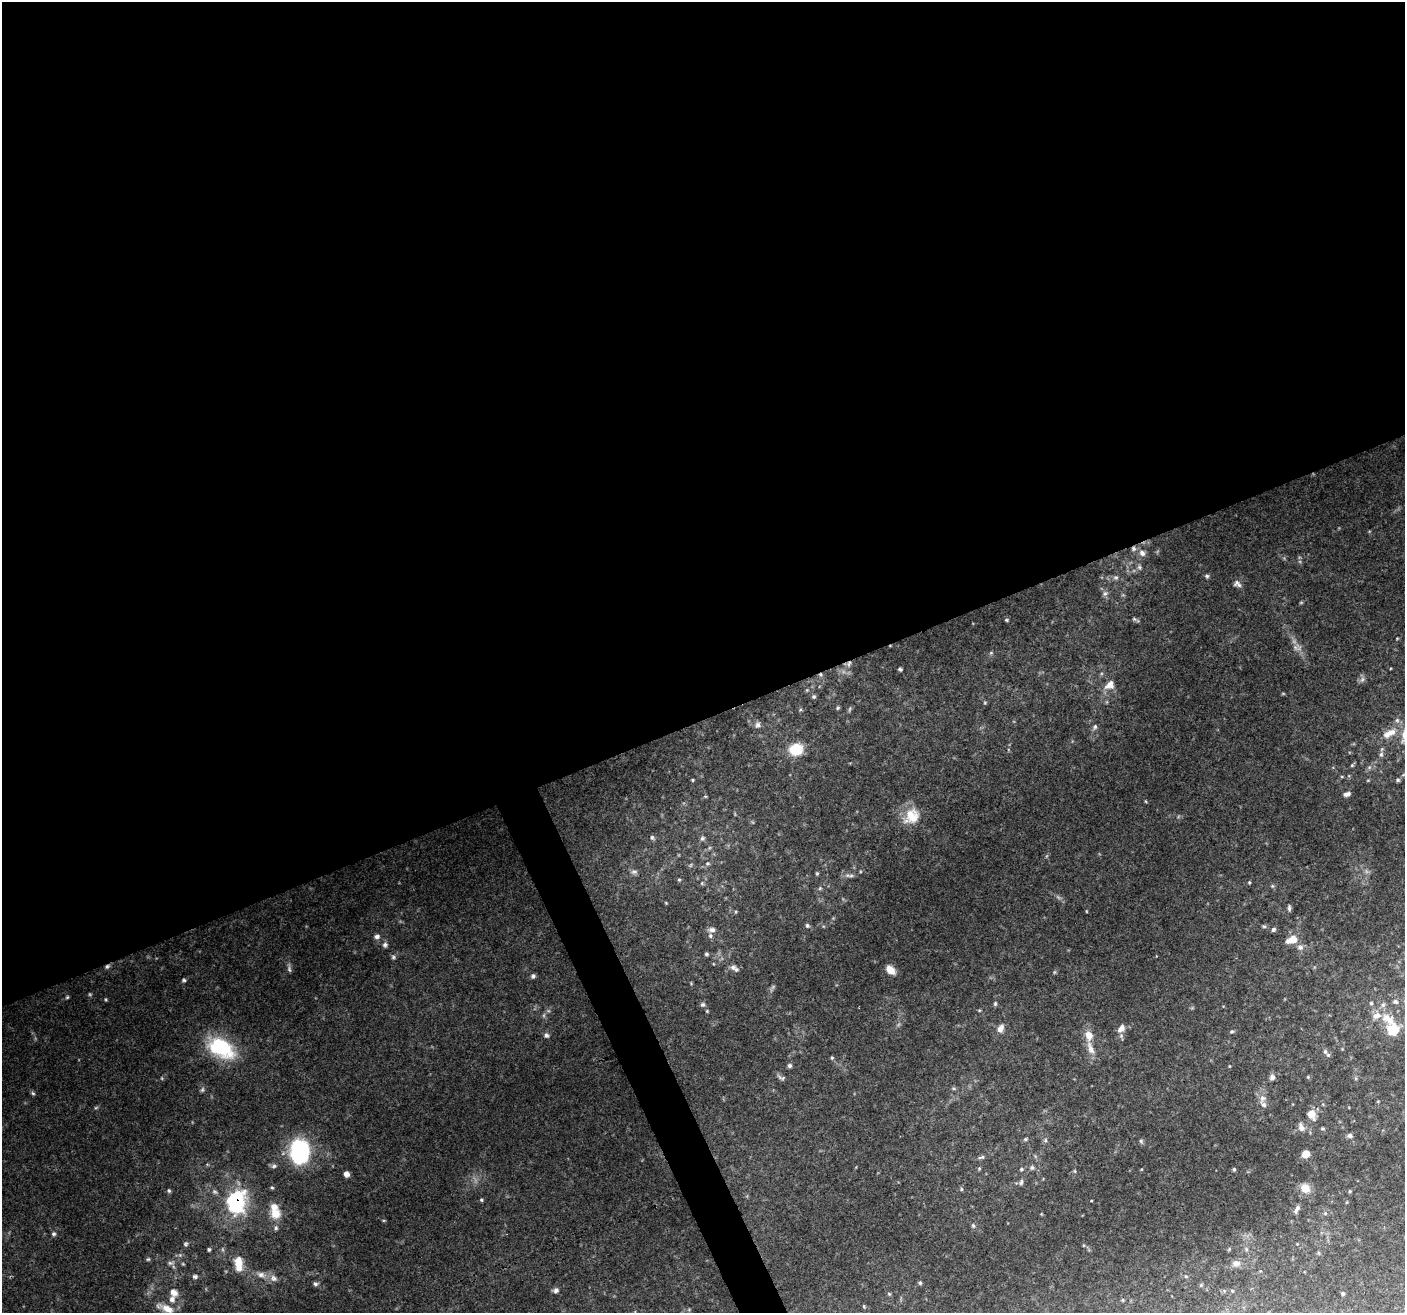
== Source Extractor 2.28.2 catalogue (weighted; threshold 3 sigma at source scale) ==
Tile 2 of 4 x 4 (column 2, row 1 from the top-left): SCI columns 1407-2809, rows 4078-5388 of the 5618 x 5474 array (HDU 1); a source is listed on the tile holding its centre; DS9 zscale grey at full resolution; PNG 1407 x 1315 px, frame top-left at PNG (2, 2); no overlay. Shown black and unused: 56% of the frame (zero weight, under 3 of 4 exposures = <1% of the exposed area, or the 3 px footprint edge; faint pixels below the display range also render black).
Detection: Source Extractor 2.28.2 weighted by HDU 2 'WHT'; one run over the whole footprint, this tile lists its part. Background 0.115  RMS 0.006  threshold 0.0269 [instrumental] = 3 sigma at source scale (4.5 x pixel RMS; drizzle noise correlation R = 1.50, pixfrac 1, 0.0396/0.0396 arcsec/px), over >= 5 px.
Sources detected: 169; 10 too faint to see at this stretch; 1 cosmic-ray / hot-pixel residue — not listed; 11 inside a brighter listed object's ellipse — not listed separately; the other 147 listed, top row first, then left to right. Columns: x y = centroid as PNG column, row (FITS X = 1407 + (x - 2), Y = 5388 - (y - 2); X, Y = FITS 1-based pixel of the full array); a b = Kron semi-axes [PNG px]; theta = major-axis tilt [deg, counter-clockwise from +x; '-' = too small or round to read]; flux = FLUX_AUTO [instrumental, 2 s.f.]
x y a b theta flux
1142 553 10 8 -48 3.4
1139 567 8 6 -52 1.6
1207 576 6 5 - 1.3
1116 577 7 7 - 1.7
1237 584 11 8 -31 2.6
1105 593 8 7 - 1.9
1301 602 6 4 1 0.62
1134 619 8 5 -22 1.2
1006 620 5 4 - 0.82
1295 647 11 9 58 3.8
991 653 5 5 - 0.89
849 663 9 6 73 2.4
900 669 4 3 - 1.1
1362 679 8 6 47 1.9
1109 685 14 11 38 6.1
807 690 5 5 - 0.78
814 697 6 6 - 1.2
985 703 5 4 - 0.68
838 708 6 4 24 0.89
850 709 9 3 79 0.9
800 710 5 3 - 0.75
757 725 9 8 - 2.3
1095 727 8 5 79 1.6
1391 732 17 11 28 7.7
796 749 13 11 15 19
1381 754 8 6 89 2
1352 765 5 4 - 0.81
1369 767 6 4 -18 1.1
693 780 4 4 - 0.6
1368 780 5 3 - 0.57
1398 780 5 5 - 1.2
1347 794 7 4 15 2.2
1145 801 5 3 - 0.54
912 816 21 18 86 14
652 837 7 5 -88 1.3
702 838 7 6 - 1.6
707 863 7 6 - 1.5
634 872 9 6 1 1.8
817 874 5 4 - 0.84
851 876 9 5 0 1.8
679 880 5 4 - 0.78
1249 882 4 4 - 0.63
1272 886 5 5 - 0.88
820 888 5 5 - 0.93
666 903 5 3 - 0.55
1289 908 8 4 -90 1.3
1086 911 4 3 - 0.46
807 926 6 6 - 1.2
1264 926 6 4 -1 0.94
1273 929 5 5 - 1.4
712 930 10 6 3 2.7
377 937 8 6 9 2.3
1292 940 12 8 15 8.1
385 945 8 7 - 1.9
1300 947 8 8 - 2.7
706 954 5 5 - 1
393 957 6 5 - 1.2
107 966 8 5 45 1.5
289 968 13 5 -86 2.1
734 968 12 6 -33 2.9
890 970 11 7 -44 6
1054 972 6 4 89 0.77
533 976 7 5 53 1.5
184 980 6 4 12 1.1
67 997 5 4 - 0.8
1395 1002 8 7 - 1.7
1371 1003 5 5 - 0.92
703 1004 6 6 - 1.5
995 1004 6 4 76 0.95
1383 1005 8 6 68 1.8
979 1010 5 3 - 0.63
707 1011 4 4 - 0.62
1376 1016 13 9 25 5.2
1000 1028 11 8 66 3.9
1121 1028 12 8 53 4.5
1393 1030 14 13 - 14
1232 1032 5 5 - 0.96
546 1035 7 6 - 1.8
1089 1035 13 9 -75 6.6
221 1048 33 20 -30 50
1090 1048 21 8 -70 6.4
1325 1051 7 5 -88 1.3
832 1058 5 4 - 0.76
790 1066 6 5 - 1.3
1229 1066 5 3 - 0.5
781 1077 13 5 -22 1.8
1272 1077 7 6 - 2.5
1308 1077 4 4 - 0.67
202 1090 8 5 74 1.4
33 1093 6 5 - 1.1
1262 1098 11 9 54 3.5
1378 1101 5 3 - 0.48
96 1107 6 4 20 0.78
1311 1114 10 7 -63 7.1
1301 1127 12 7 -72 3.1
1322 1128 5 4 - 0.84
1350 1136 7 6 - 1.6
1025 1139 7 4 27 0.97
1045 1140 6 5 - 1.2
1141 1141 7 5 -74 1.1
299 1152 23 18 90 71
1306 1154 6 6 - 8.3
981 1157 10 5 12 1.4
274 1166 8 6 17 1.6
1032 1167 7 6 - 1.6
979 1169 5 5 - 0.71
1021 1169 6 5 - 1.1
1234 1169 5 4 - 0.91
1075 1171 6 4 -88 0.72
346 1174 6 5 - 3
1021 1182 9 5 70 1.5
272 1188 5 4 - 0.79
1305 1188 10 9 - 8.5
961 1189 6 5 - 0.89
169 1191 6 5 - 1.1
1350 1191 4 4 - 0.73
481 1200 5 4 - 0.82
1091 1201 3 2 - 0.41
237 1202 19 15 76 69
1297 1208 6 6 - 1.5
1325 1213 5 5 - 0.95
275 1214 13 12 - 9.2
973 1226 6 5 - 1.1
276 1228 7 5 -78 1.3
53 1234 6 5 - 1.4
185 1244 7 6 - 1.2
209 1249 4 4 - 1
1246 1249 6 4 -72 0.92
1319 1253 6 3 -71 0.7
148 1259 5 4 - 0.83
171 1263 10 6 6 1.9
238 1263 19 10 -82 11
1236 1264 9 8 - 3.7
261 1275 14 8 -15 4.7
195 1276 7 5 -14 1.6
1186 1276 6 4 -1 0.82
920 1283 5 5 - 1
315 1284 7 5 -6 1.5
1201 1285 5 4 - 0.78
556 1290 7 6 - 2
1232 1291 5 4 - 0.63
174 1292 10 8 -52 4.4
1343 1293 4 4 - 0.94
889 1294 5 4 - 0.82
1123 1300 4 4 - 0.66
864 1306 6 4 -71 0.8
166 1308 22 8 -21 8.4
Overlapping masked pixels (flux is a lower limit): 3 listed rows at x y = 849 663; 107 966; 237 1202